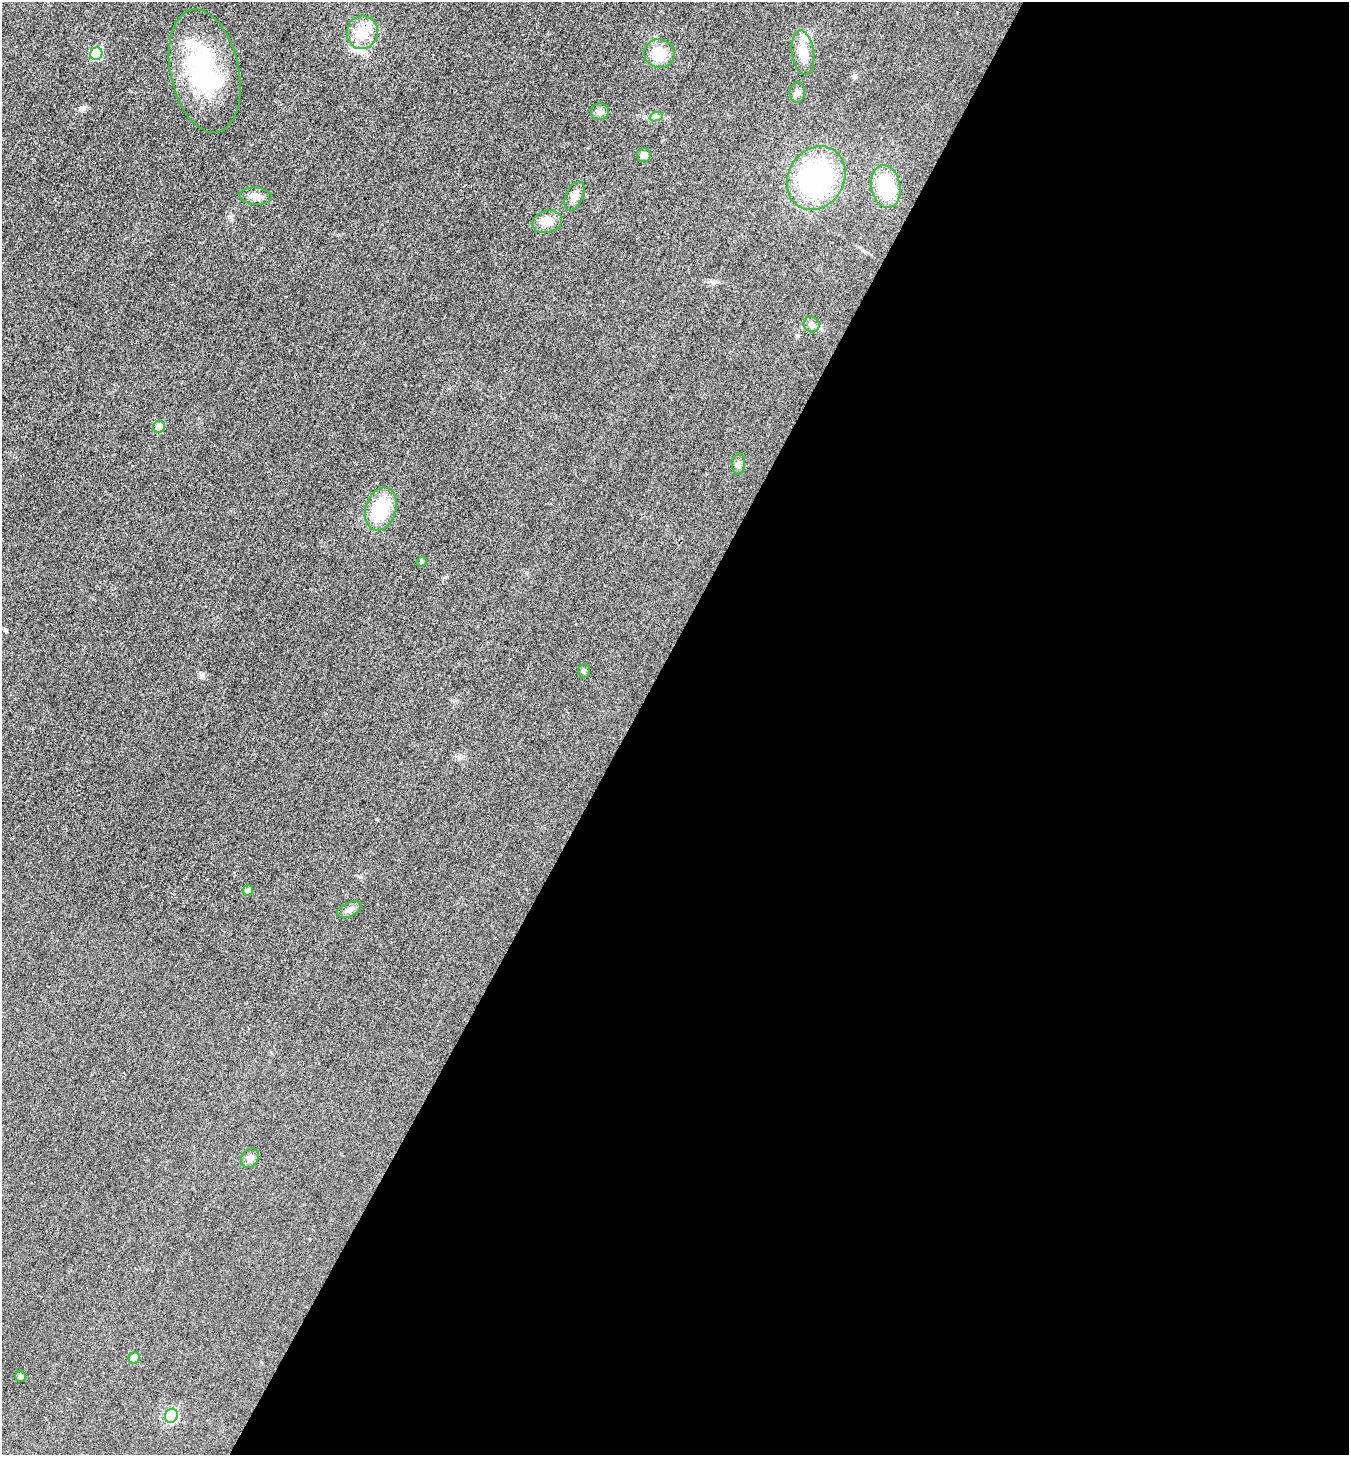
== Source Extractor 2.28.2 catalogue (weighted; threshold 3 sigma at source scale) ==
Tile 12 of 4 x 4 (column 4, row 3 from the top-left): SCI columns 4195-5541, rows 1467-2919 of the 5843 x 5836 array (HDU 1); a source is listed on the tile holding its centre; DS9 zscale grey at full resolution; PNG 1351 x 1457 px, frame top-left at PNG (2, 2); each listed source drawn as its Kron ellipse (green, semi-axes under 4 px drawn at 4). Shown black and unused: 54% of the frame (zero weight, under 3 of 4 exposures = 1% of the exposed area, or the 3 px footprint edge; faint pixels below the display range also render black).
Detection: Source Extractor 2.28.2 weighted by HDU 2 'WHT'; one run over the whole footprint, this tile lists its part. Background 0.018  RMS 0.0053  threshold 0.0239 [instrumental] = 3 sigma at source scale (4.5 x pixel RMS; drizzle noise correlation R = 1.50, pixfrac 1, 0.05/0.05 arcsec/px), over >= 5 px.
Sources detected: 29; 1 inside a brighter object's white glare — neither listed nor drawn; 2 inside a brighter listed object's ellipse — not listed separately; the other 26 listed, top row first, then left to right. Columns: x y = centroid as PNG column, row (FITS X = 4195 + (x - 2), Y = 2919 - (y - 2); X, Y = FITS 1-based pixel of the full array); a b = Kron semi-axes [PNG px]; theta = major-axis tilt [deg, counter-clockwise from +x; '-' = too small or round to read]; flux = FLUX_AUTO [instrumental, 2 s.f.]
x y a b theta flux
362 32 16 15 - 12
803 53 22 11 -82 8.8
96 54 6 6 - 30
659 54 15 14 - 12
205 71 62 34 -78 68
797 92 10 7 86 2
600 112 9 8 - 2.8
656 117 7 4 19 1.4
644 155 7 7 - 2.6
816 178 33 28 59 80
886 186 21 14 -79 26
256 196 16 8 -4 3.8
575 196 15 8 64 4.3
547 222 15 11 16 6.4
812 324 8 7 - 1.9
159 427 6 6 - 7.5
739 464 11 6 86 2.1
381 509 22 15 73 24
421 562 6 4 46 0.72
584 671 7 5 -89 1
248 890 5 5 - 2.2
350 910 13 7 22 2.7
250 1158 10 8 58 2.2
134 1358 6 5 - 5
20 1376 5 5 - 1.4
171 1416 7 6 - 41
Unlisted compact peaks at least as high as the median listed source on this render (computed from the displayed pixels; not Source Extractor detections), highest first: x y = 202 675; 80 108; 797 335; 360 877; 231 217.